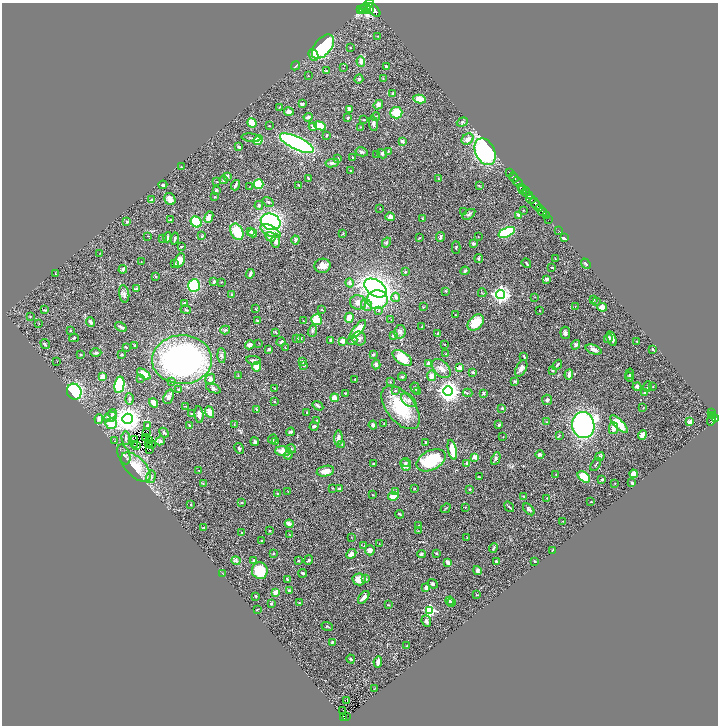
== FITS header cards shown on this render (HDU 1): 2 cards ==
NAXIS1  =                 1432
NAXIS2  =                 1447

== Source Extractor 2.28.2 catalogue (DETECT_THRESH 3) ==
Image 1432 x 1447 px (HDU 1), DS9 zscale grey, zoomed out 1/2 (1 PNG px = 2 x 2 image px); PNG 720 x 728 px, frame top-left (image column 1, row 1446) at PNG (2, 3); each listed source drawn as its Kron ellipse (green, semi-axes under 4 px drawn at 4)
Background 0.755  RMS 0.035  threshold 0.105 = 3 sigma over >= 5 px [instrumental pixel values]
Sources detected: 481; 54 cannot appear on this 1/2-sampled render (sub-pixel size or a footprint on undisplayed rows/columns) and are neither listed nor drawn; the other 427 listed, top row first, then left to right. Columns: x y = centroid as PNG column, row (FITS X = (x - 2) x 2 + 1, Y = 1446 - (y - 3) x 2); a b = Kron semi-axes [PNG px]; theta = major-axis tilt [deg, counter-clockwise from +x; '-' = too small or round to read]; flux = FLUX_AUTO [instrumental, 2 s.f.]
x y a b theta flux
367 5 7 4 42 2300
363 9 4 3 - 440
366 9 6 2 -57 720
369 9 3 2 - 790
361 10 3 2 - 370
374 10 8 4 -44 3200
378 36 2 1 - 2.4
323 47 14 8 50 600
351 48 2 1 - 2.4
313 55 6 4 -66 25
361 61 5 4 - 37
295 66 5 2 - 8.6
386 66 2 2 - 12
343 68 2 1 - 2.3
326 71 3 3 - 5.3
308 76 2 2 - 2.1
383 78 3 2 - 3.9
359 79 5 3 - 10
393 93 3 2 - 9
419 99 6 4 -12 91
302 104 3 3 - 14
378 105 5 4 - 19
280 107 3 2 - 2.4
350 109 3 2 - 43
289 112 5 3 - 38
396 113 6 5 - 120
376 116 4 2 - 5.1
308 117 4 3 - 18
348 118 3 2 - 8.5
364 120 3 2 - 4.2
462 122 5 4 - 11
252 123 5 3 - 110
373 123 7 3 -82 22
269 126 2 2 - 5.9
320 126 6 3 -22 130
313 127 4 3 - 18
361 127 2 2 - 3.2
327 135 4 2 - 6.3
251 138 9 2 -7 7.1
468 139 6 5 - 35
258 140 5 4 - 100
402 141 3 3 - 13
297 143 18 6 -25 1800
239 147 3 2 - 14
388 151 3 2 - 3.9
362 152 6 4 -12 12
485 152 14 9 -64 900
377 154 2 1 - 1.5
382 154 5 4 - 12
353 157 3 2 - 5.7
338 159 4 3 - 6.9
332 163 7 4 9 16
182 167 4 2 - 4.5
350 171 3 2 - 7.7
510 173 3 2 - 110
227 176 3 3 - 26
513 177 5 3 - 1100
308 178 3 2 - 5.8
438 179 3 3 - 5.2
223 180 4 4 - 9.4
217 182 3 2 - 3
518 182 5 2 - 950
258 184 5 5 - 180
163 185 4 3 - 12
235 185 5 2 - 16
298 185 3 2 - 4.1
479 186 4 3 - 5.1
249 187 2 1 - 1.9
521 187 4 2 - 250
216 190 3 3 - 12
522 190 3 2 - 340
526 192 5 2 - 440
529 195 3 2 - 260
215 197 2 2 - 4.6
170 199 6 5 - 40
531 199 5 3 - 670
151 200 4 3 - 6.6
268 202 6 3 -35 7.9
535 204 7 3 -60 1400
259 205 4 3 - 10
380 208 3 2 - 2.3
540 208 3 2 - 380
523 210 2 2 - 2.4
464 211 2 1 - 6.4
543 212 4 2 - 760
469 214 7 4 35 15
519 216 3 2 - 76
546 216 3 2 - 200
209 217 6 3 68 45
390 217 4 4 - 25
170 219 3 3 - 4
422 219 3 2 - 5.3
549 219 2 1 - 73
127 222 3 2 - 7.9
196 222 6 5 - 200
271 222 10 8 -20 1000
559 230 3 1 - 15
250 231 4 3 - 9.6
270 231 11 5 -27 79
237 232 8 6 -65 180
507 232 8 4 23 400
253 233 4 3 - 11
343 233 3 3 - 4.2
147 236 2 1 - 1.9
202 236 3 2 - 4.8
167 237 5 3 - 14
271 237 5 4 - 56
420 237 3 2 - 3.8
440 237 5 3 - 15
478 237 2 2 - 2.5
564 238 4 3 - 16
162 239 4 2 - 4.6
175 239 6 2 77 8.4
295 240 4 3 - 16
276 241 7 4 89 29
386 243 5 4 - 9.4
473 243 4 3 - 18
181 247 3 2 - 5.7
456 247 6 2 -87 6.1
100 253 3 2 - 2.7
479 258 4 3 - 8.2
555 258 2 1 - 3.2
180 260 7 5 64 52
141 262 2 2 - 4.6
526 263 5 2 - 5.8
175 264 4 3 - 7
586 264 5 3 - 10
323 266 8 7 - 46
552 267 3 2 - 4.9
123 269 4 3 - 16
465 271 4 3 - 10
405 272 2 2 - 15
55 274 2 1 - 2.2
250 274 5 2 - 18
156 277 2 2 - 7
547 279 3 3 - 19
214 281 3 2 - 15
221 282 3 2 - 3.4
350 283 4 4 - 29
194 286 6 6 - 330
376 288 12 8 -32 4300
136 289 3 2 - 7.5
446 291 3 3 - 5.4
482 293 4 2 - 3.8
124 294 9 5 -80 22
500 294 4 4 - 2600
232 295 4 3 - 7.4
396 297 4 4 - 21
535 297 2 1 - 1.5
377 300 10 9 - 270
593 300 2 2 - 12
358 302 8 7 - 41
596 302 3 2 - 2.9
184 303 3 3 - 18
367 305 6 5 - 28
575 306 3 2 - 1.9
423 307 3 2 - 3.2
602 307 5 4 - 36
256 309 3 3 - 4.1
44 310 2 2 - 5.3
186 310 5 2 - 5
322 310 3 2 - 4.7
379 310 4 4 - 8.7
540 311 4 1 - 2.5
455 315 4 2 - 3.4
30 317 3 2 - 6.2
349 318 5 3 - 73
391 319 2 1 - 1.9
257 320 3 2 - 6.6
316 320 5 5 - 130
303 321 2 2 - 2.4
91 322 5 3 - 18
39 323 3 2 - 2.4
476 323 9 6 47 160
121 327 6 3 -30 11
421 327 3 2 - 3.2
358 329 11 4 50 110
70 330 3 2 - 4.6
225 330 5 3 - 11
312 331 6 4 69 17
275 332 4 3 - 6
400 332 7 5 78 21
438 333 3 2 - 4.1
565 333 6 5 - 19
393 336 4 3 - 8.9
74 338 5 3 - 7.1
301 338 3 3 - 4.5
608 338 4 3 - 22
297 339 3 3 - 10
359 339 7 6 - 24
612 339 7 4 -73 31
330 340 3 3 - 11
343 341 3 3 - 75
352 341 5 4 - 9.6
637 341 3 2 - 4.7
281 342 4 2 - 10
259 343 3 2 - 2.2
45 344 5 2 - 7.3
135 345 3 2 - 5.4
250 345 5 4 - 26
445 345 2 1 - 2.1
576 345 5 3 - 13
126 347 3 2 - 4.4
285 348 2 1 - 1.8
269 349 2 2 - 9.8
653 349 3 2 - 8.5
594 350 8 4 -20 30
96 352 5 4 - 9.2
446 354 3 2 - 3.5
81 355 4 3 - 6.5
122 355 3 3 - 6.3
221 355 7 4 -87 12
373 355 2 2 - 27
524 356 3 2 - 6.4
402 358 11 6 -35 180
182 360 30 24 2 1900
254 360 7 3 -8 13
302 361 3 3 - 14
57 362 2 2 - 23
376 364 5 3 - 12
428 364 4 3 - 17
304 365 3 2 - 5.7
557 365 5 2 - 8.6
257 367 5 4 - 79
460 368 2 2 - 120
521 368 9 5 63 22
441 369 11 7 -46 44
553 371 4 2 - 4.8
473 372 2 2 - 25
144 374 7 3 -34 45
569 374 5 3 - 22
630 374 5 3 - 7.6
238 376 2 2 - 4.2
432 376 5 4 - 30
103 377 4 3 - 57
402 377 4 3 - 7.6
629 377 5 3 - 8.8
140 378 3 2 - 3.2
210 379 6 4 58 20
355 379 2 2 - 6.4
172 381 3 3 - 4.5
515 381 3 3 - 8.5
390 382 3 3 - 3.9
119 385 8 5 79 310
653 386 2 2 - 2.6
637 387 4 4 - 13
647 387 5 2 - 9.1
213 388 8 4 -23 15
275 388 3 2 - 4
415 388 5 3 - 9.1
178 390 4 2 - 5.4
395 390 3 3 - 6.1
448 391 5 4 - 5100
74 392 8 7 - 590
418 392 4 3 - 8.4
645 392 4 3 - 9.1
345 393 3 2 - 5.8
468 393 5 2 - 5.1
484 393 4 3 - 9.9
169 397 7 4 70 16
335 398 4 3 - 59
130 399 6 3 -87 8.7
409 400 9 5 -39 24
547 400 5 5 - 13
275 402 3 2 - 5.2
153 403 5 3 - 58
185 406 3 2 - 2.9
318 406 6 3 -34 9.1
401 407 25 14 -52 330
502 408 2 2 - 12
643 408 3 2 - 4.2
256 409 3 2 - 3.4
210 412 6 3 -65 83
307 412 2 2 - 3.6
711 412 4 2 - 190
112 414 4 4 - 13
191 414 2 2 - 7.5
199 415 8 4 -84 34
713 415 4 2 - 180
110 417 7 4 19 20
716 418 3 2 - 290
99 419 5 4 - 22
128 419 5 5 - 8500
317 420 3 2 - 3.3
712 420 6 3 72 550
547 422 2 1 - 2
690 422 3 2 - 74
111 424 5 5 - 130
234 424 3 2 - 3.9
384 424 4 2 - 3.2
619 424 11 4 -44 160
373 425 4 3 - 16
499 425 4 3 - 11
583 425 13 11 -80 1700
147 426 3 2 - 10
190 426 3 2 - 11
314 426 4 3 - 18
614 428 6 4 75 48
291 432 4 2 - 12
147 433 2 1 - 2.6
164 433 5 2 - 8.5
642 435 5 4 - 28
559 436 4 2 - 5.2
503 437 2 2 - 2.1
126 438 7 2 -87 8.1
145 438 2 1 - 1.9
338 438 7 4 86 27
272 439 5 3 - 9.1
135 440 2 1 - 0.52
115 441 2 2 - 3.4
149 441 4 1 - 3.5
160 441 5 4 - 10
276 441 3 3 - 6.8
255 442 4 3 - 12
148 443 2 1 - 2.6
426 443 3 2 - 5
152 444 2 1 - 2.7
342 444 2 2 - 3.3
134 445 2 1 - 1.5
137 446 2 1 - 0.31
239 448 6 4 -60 10
150 449 3 1 - 8
291 449 5 3 - 7.3
452 450 10 4 -77 160
283 451 8 4 -5 68
124 454 10 6 -69 26
540 454 4 3 - 15
288 455 5 3 - 8.3
474 457 2 2 - 110
600 457 5 4 - 14
496 459 6 3 63 17
431 460 15 9 27 450
406 462 4 3 - 7.1
373 463 2 2 - 3.3
466 463 3 3 - 11
596 464 7 2 57 5.5
405 465 6 5 - 19
136 467 18 9 -46 180
199 470 2 1 - 3.4
325 471 9 5 12 54
634 474 4 3 - 95
556 475 3 2 - 3.5
151 477 6 4 73 20
479 477 4 2 - 5.4
584 477 7 4 -38 200
602 480 3 3 - 8.6
615 483 2 2 - 2.6
632 483 4 2 - 9.9
203 484 3 2 - 3.4
333 488 2 2 - 2.8
415 488 3 2 - 3.6
340 489 3 2 - 19
470 489 3 3 - 4.7
288 491 2 1 - 2.1
396 491 3 3 - 5.7
277 494 3 2 - 4.1
373 495 2 2 - 2.7
393 496 5 3 - 80
523 496 3 2 - 3.4
547 498 3 2 - 3.5
591 502 2 1 - 4.3
242 503 3 2 - 3.7
191 504 2 2 - 9.5
465 507 2 1 - 2.1
509 507 6 2 -52 6.4
446 508 5 2 - 5.7
529 509 7 3 -47 17
399 514 4 2 - 4.6
563 521 4 1 - 2.9
289 524 4 3 - 47
419 525 2 2 - 2.4
204 528 3 3 - 6.1
270 531 2 2 - 4.9
418 531 3 2 - 4.1
241 533 3 2 - 4
289 534 3 2 - 2.2
351 537 2 1 - 2.2
467 538 3 2 - 4
261 541 3 2 - 4.4
379 543 2 1 - 2.7
364 546 3 2 - 4
493 548 5 2 - 12
370 550 5 5 - 28
553 550 3 2 - 4.9
436 553 4 3 - 7.3
273 554 3 2 - 7.2
351 554 5 4 - 34
421 554 4 3 - 10
309 560 5 3 - 8.8
236 561 4 4 - 12
254 561 3 3 - 13
298 561 2 2 - 5.1
496 561 3 3 - 15
535 561 2 2 - 3.6
448 562 4 3 - 32
477 570 4 3 - 19
260 571 8 8 - 200
303 573 4 3 - 19
222 574 3 2 - 2.5
287 579 3 2 - 4.6
359 579 6 6 - 73
365 579 3 3 - 15
433 584 5 4 - 16
426 588 4 3 - 36
289 591 3 3 - 6.3
276 592 4 3 - 52
476 595 3 2 - 3.3
256 596 4 3 - 6.1
364 597 7 3 51 33
450 601 4 4 - 11
452 602 3 2 - 5.6
271 603 2 2 - 8.3
299 603 3 3 - 4
388 605 3 2 - 4.5
257 609 3 2 - 3.1
430 610 3 3 - 640
426 621 6 4 -68 20
327 626 6 3 -18 5.7
332 642 3 3 - 6.1
407 646 2 2 - 6.8
351 659 4 2 - 12
378 662 6 3 82 39
375 688 2 2 - 2.7
347 701 3 1 - 41
343 710 2 1 - 5
346 717 2 1 - 15
344 718 4 2 - 110
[54 sub-pixel or undisplayed-footprint detections neither listed nor drawn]